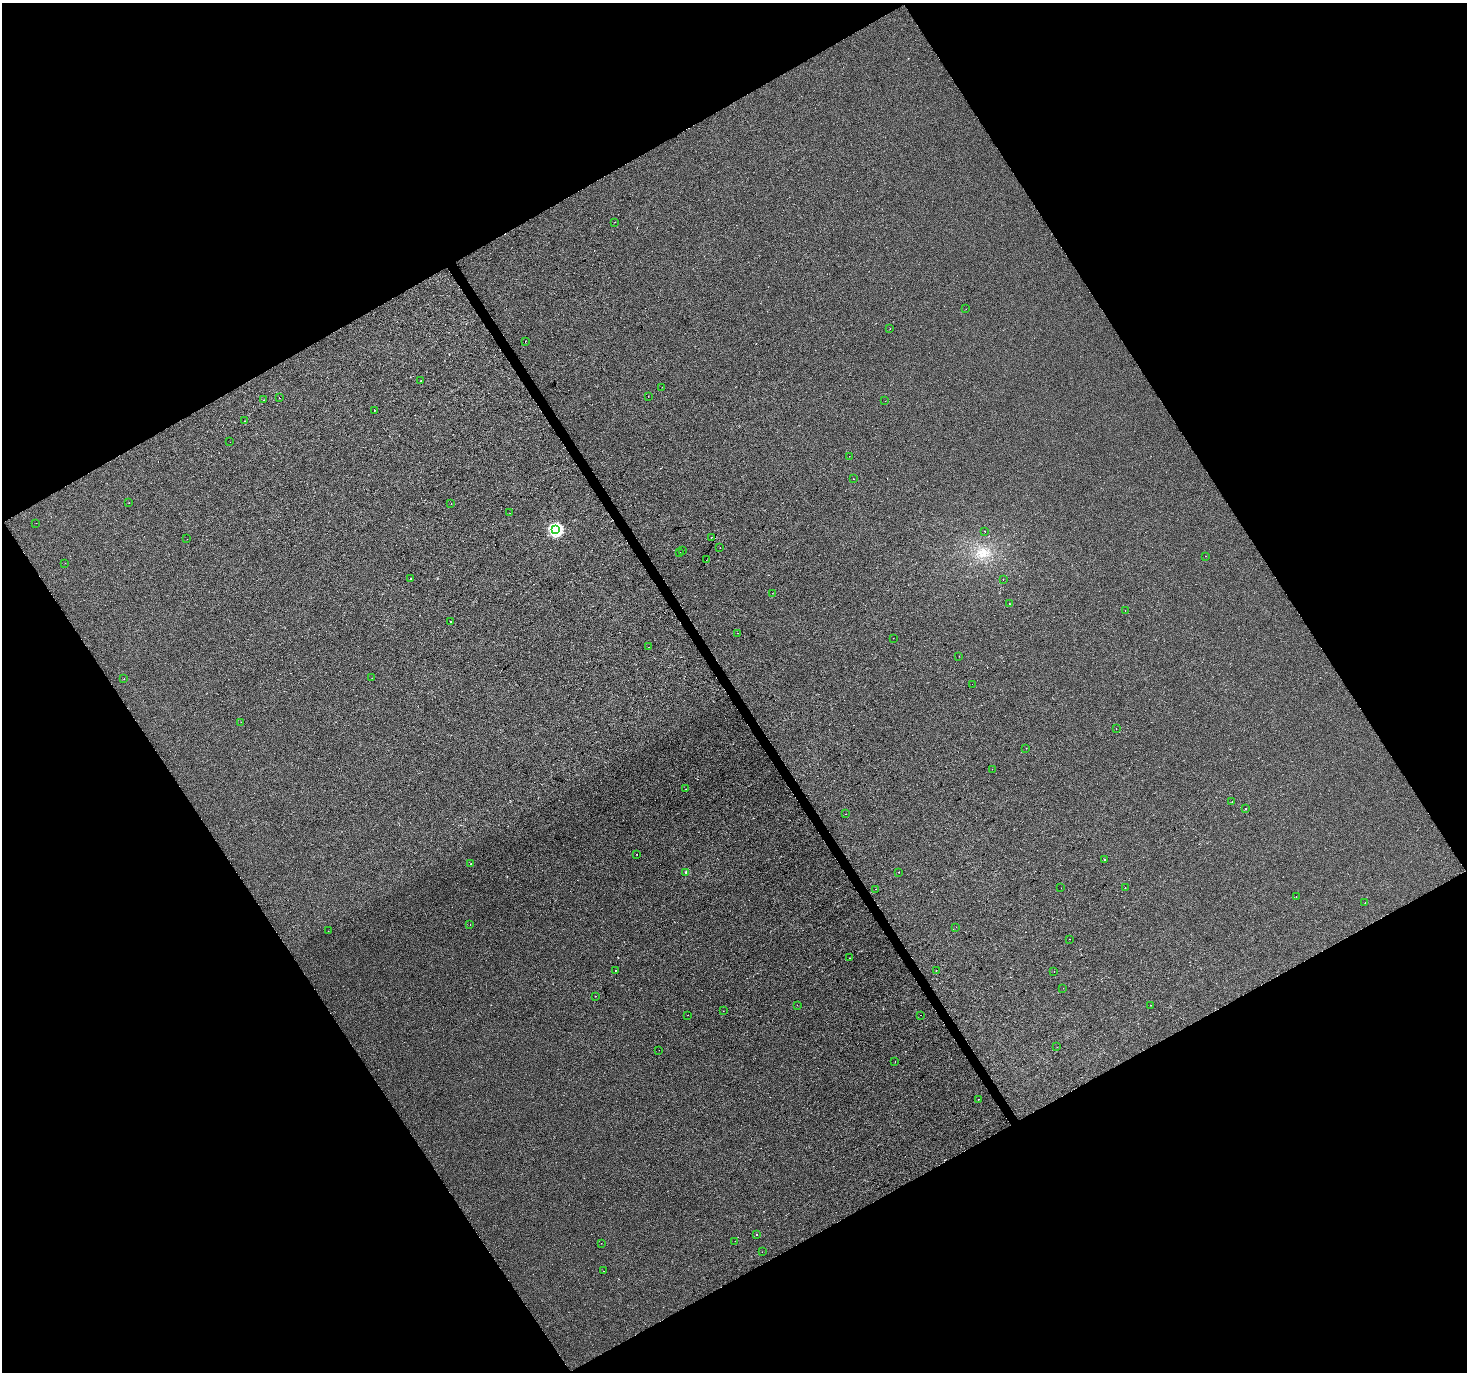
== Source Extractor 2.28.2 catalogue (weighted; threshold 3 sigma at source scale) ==
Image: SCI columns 3-5862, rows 174-5651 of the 5862 x 5765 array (HDU 1 of 3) = the unmasked area's bounding box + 8 px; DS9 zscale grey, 4 x 4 block average (1 PNG px = mean of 4 x 4 image px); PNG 1469 x 1374 px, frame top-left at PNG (2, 3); each listed source drawn as its Kron ellipse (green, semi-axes under 4 px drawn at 4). Shown black and unused: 48% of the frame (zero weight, under 2 of 3 exposures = <1% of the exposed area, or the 3 px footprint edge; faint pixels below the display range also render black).
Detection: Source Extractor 2.28.2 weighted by HDU 2 'WHT'. Background -2.36e-04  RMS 0.0042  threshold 0.0188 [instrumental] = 3 sigma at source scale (4.5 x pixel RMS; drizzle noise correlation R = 1.50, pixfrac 1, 0.0396/0.0396 arcsec/px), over >= 5 px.
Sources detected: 97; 13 cosmic-ray / hot-pixel residue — neither listed nor drawn; the other 84 listed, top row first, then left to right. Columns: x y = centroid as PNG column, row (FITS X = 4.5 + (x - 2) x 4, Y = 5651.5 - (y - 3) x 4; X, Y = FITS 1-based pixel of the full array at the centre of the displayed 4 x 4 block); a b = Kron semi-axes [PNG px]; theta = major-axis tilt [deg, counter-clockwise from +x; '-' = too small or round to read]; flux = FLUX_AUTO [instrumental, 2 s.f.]
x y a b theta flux
615 222 2 2 - 0.34
966 309 2 2 - 0.48
890 329 2 2 - 0.43
525 341 2 2 - 1.3
421 381 2 2 - 0.57
662 387 2 2 - 0.37
648 396 2 2 - 1.8
279 398 2 2 - 2.1
264 400 2 2 - 2.8
885 401 2 2 - 1.1
374 411 2 2 - 0.62
245 421 2 2 - 1.6
230 442 2 2 - 3.2
849 456 2 2 - 1.3
854 479 2 2 - 0.58
129 503 2 2 - 0.52
451 503 2 2 - 4.9
510 513 2 2 - 1.4
36 523 2 2 - 0.56
556 530 2 2 - 290
985 531 2 2 - 3
711 537 2 2 - 2.2
187 539 2 2 - 0.61
720 548 2 2 - 1.4
683 550 2 2 - 1.4
680 553 2 2 - 1.5
1206 556 2 2 - 0.64
706 560 2 2 - 1.5
65 563 2 2 - 0.6
410 579 2 2 - 7.6
1003 580 2 2 - 0.44
772 593 2 2 - 0.97
1009 604 2 2 - 0.79
1125 611 2 2 - 0.43
451 622 2 2 - 11
738 633 2 2 - 0.29
893 638 2 2 - 0.35
648 647 2 2 - 0.35
959 656 2 2 - 0.89
372 678 2 2 - 0.3
124 679 2 2 - 0.76
972 684 2 2 - 0.54
241 722 2 2 - 0.36
1116 729 2 2 - 0.55
1026 748 2 2 - 0.39
992 769 2 2 - 0.55
686 789 2 2 - 0.33
1232 802 2 2 - 0.79
1246 808 2 2 - 3.9
846 814 2 2 - 0.52
637 854 2 2 - 12
1105 860 2 2 - 0.9
471 864 2 2 - 4.1
686 872 2 2 - 6.7
899 872 2 2 - 1
1061 888 2 2 - 0.71
1125 888 2 2 - 1.1
875 889 2 2 - 0.98
1296 896 2 2 - 0.74
1365 903 2 2 - 0.9
470 925 2 2 - 1.2
956 927 2 2 - 0.32
328 931 2 2 - 0.87
1069 939 2 2 - 0.43
850 958 2 2 - 0.53
615 971 2 2 - 1.3
936 971 2 2 - 0.51
1054 971 2 2 - 1
1063 988 2 2 - 0.7
595 996 2 2 - 0.69
797 1005 2 2 - 0.71
1150 1005 2 2 - 0.78
723 1011 2 2 - 0.39
688 1015 2 2 - 0.47
920 1015 2 2 - 2.8
1057 1047 2 2 - 0.48
659 1050 2 2 - 0.27
895 1062 2 2 - 2.6
979 1099 2 2 - 3.3
757 1234 2 2 - 10
735 1241 2 2 - 0.48
601 1243 2 2 - 0.45
762 1252 2 2 - 0.37
604 1271 2 2 - 0.44
Diffuse or blended objects may show on this block-average render without a row.